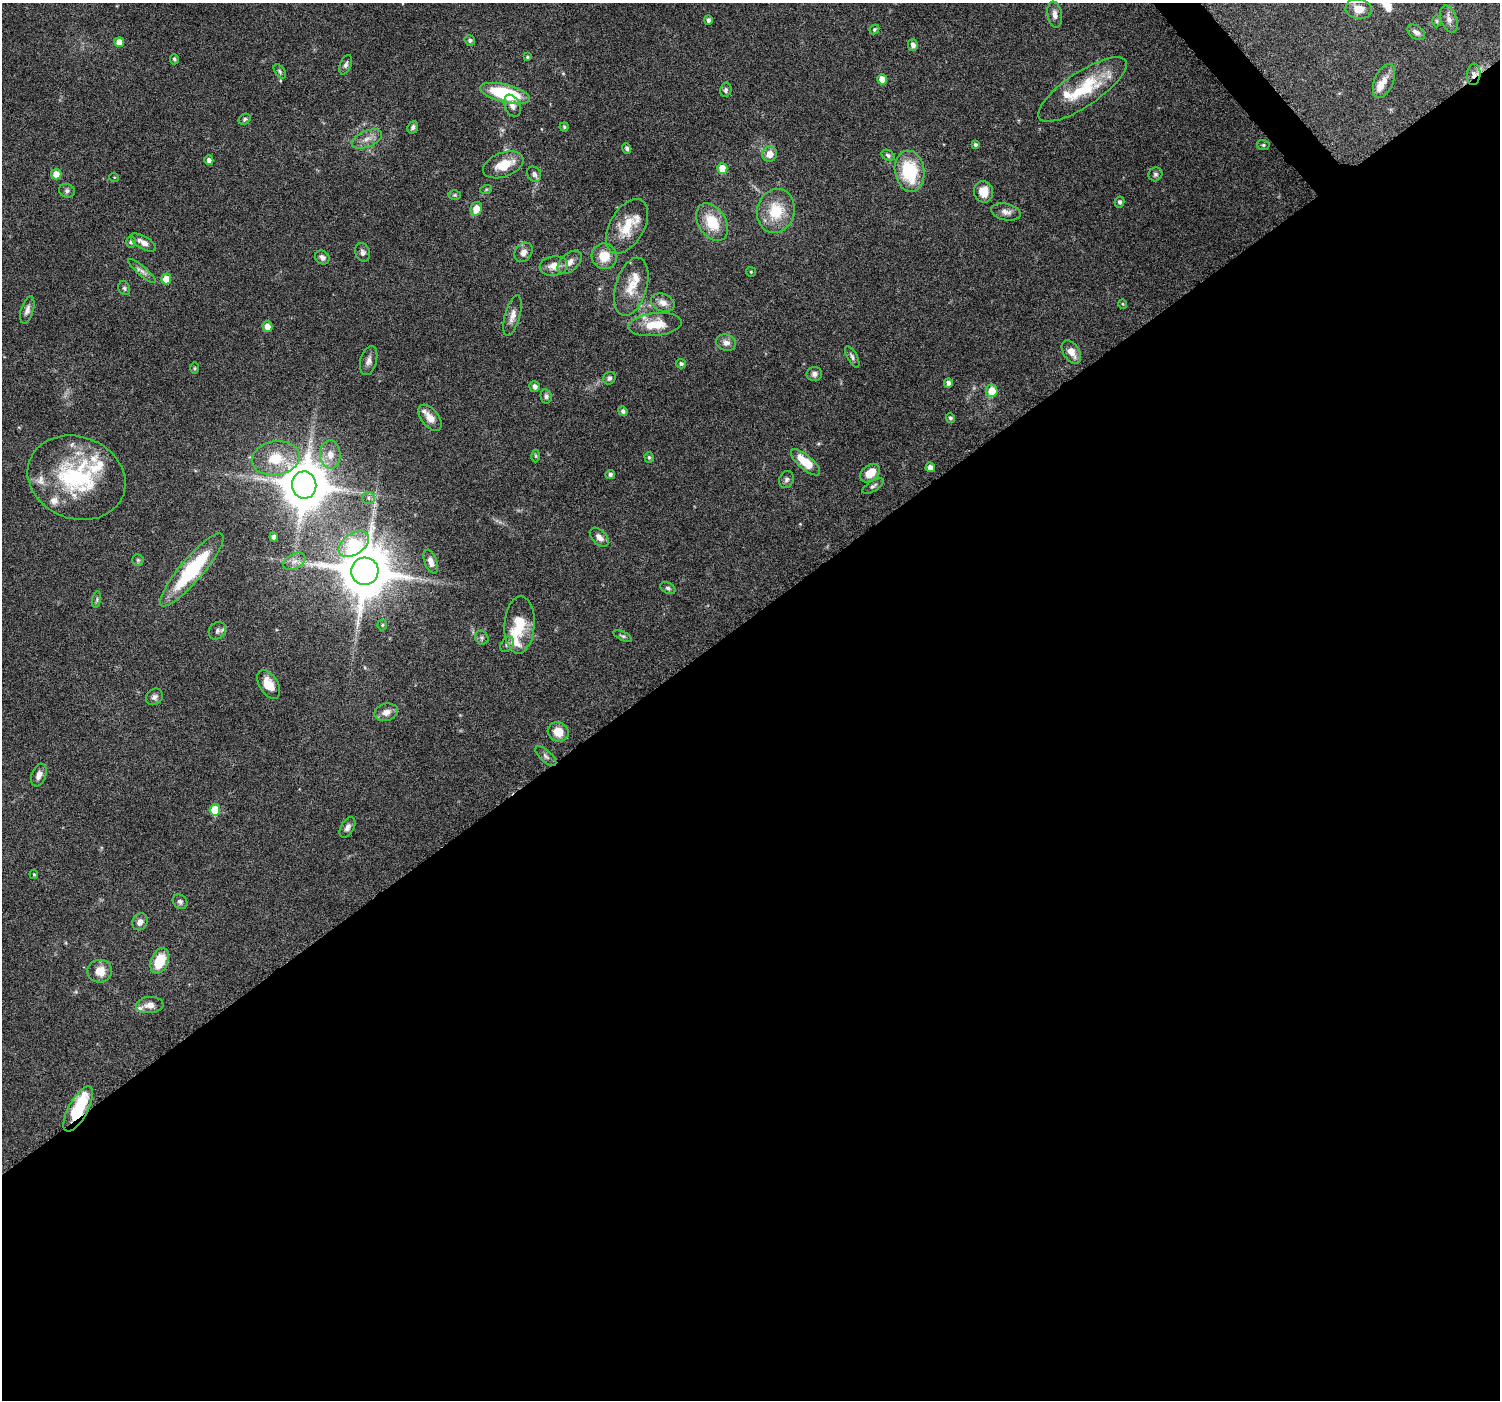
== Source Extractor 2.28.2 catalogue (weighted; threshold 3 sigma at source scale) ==
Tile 15 of 4 x 4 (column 3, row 4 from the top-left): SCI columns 3012-4509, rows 220-1617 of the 6018 x 5967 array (HDU 1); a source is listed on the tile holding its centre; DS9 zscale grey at full resolution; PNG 1502 x 1402 px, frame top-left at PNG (2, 3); each listed source drawn as its Kron ellipse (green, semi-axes under 4 px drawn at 4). Shown black and unused: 56% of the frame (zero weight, under 6 of 12 exposures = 1% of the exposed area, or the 3 px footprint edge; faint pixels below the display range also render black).
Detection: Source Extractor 2.28.2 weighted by HDU 2 'WHT'; one run over the whole footprint, this tile lists its part. Background 0.0622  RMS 0.0027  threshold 0.011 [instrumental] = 3 sigma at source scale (4.09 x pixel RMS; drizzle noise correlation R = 1.36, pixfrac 0.8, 0.0396/0.0396 arcsec/px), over >= 5 px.
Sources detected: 138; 12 inside a brighter listed object's ellipse — not listed separately; the other 126 listed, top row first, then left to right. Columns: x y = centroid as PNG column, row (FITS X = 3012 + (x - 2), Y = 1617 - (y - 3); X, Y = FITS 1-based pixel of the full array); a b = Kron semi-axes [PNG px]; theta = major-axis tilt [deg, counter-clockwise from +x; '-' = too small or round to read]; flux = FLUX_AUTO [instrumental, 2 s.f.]
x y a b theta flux
1359 9 13 10 -7 3
1055 15 13 7 -82 1.5
1449 19 14 8 -71 1.5
708 20 4 4 - 0.68
1437 21 6 4 -90 0.33
874 29 5 4 - 0.47
1416 32 10 6 -35 1.1
470 40 5 5 - 0.62
119 42 5 5 - 2.9
913 45 6 5 - 1
527 57 4 4 - 0.29
174 59 5 4 - 0.46
346 65 10 5 68 0.76
280 71 8 4 -54 0.48
1474 74 11 6 83 1.2
882 79 5 5 - 3.3
1384 81 18 9 66 2.3
1082 89 52 17 34 13
726 90 7 5 76 0.66
505 93 25 9 -14 18
512 106 11 7 -65 1.3
245 119 6 5 - 0.45
413 127 6 5 - 0.64
564 127 4 4 - 0.31
367 139 16 8 22 2
975 144 4 4 - 0.54
1263 145 6 5 - 0.41
627 148 5 4 - 0.54
770 154 7 7 - 2.4
888 155 7 5 -31 0.51
209 160 5 4 - 1.2
503 165 21 12 21 4.8
722 168 5 5 - 4.6
910 171 21 14 -81 14
56 174 5 5 - 2.9
534 174 8 6 -58 0.81
1155 174 7 6 - 0.59
114 177 5 3 - 0.2
486 190 6 4 20 0.32
67 191 8 6 -25 0.65
983 192 11 9 -78 3.2
455 195 6 5 - 0.35
1120 202 5 5 - 0.63
476 209 7 5 67 3.6
776 211 22 19 77 8.5
1006 212 15 8 -11 1.5
712 222 20 13 -57 7.2
627 226 30 17 60 7.1
131 242 5 5 - 0.41
143 242 14 6 -31 1.8
363 252 9 7 -71 0.87
523 252 10 8 55 1.5
604 256 13 12 - 4.5
322 257 7 6 - 0.94
569 262 14 8 44 1.8
554 266 14 9 8 2.5
142 271 18 4 -41 1.1
751 272 5 4 - 0.28
166 279 5 5 - 4.1
631 287 30 15 74 5.3
124 288 7 5 -62 0.5
663 303 12 8 -23 1.9
1123 304 5 3 - 0.22
27 310 14 6 73 1.2
512 316 21 7 74 1.8
655 325 27 11 6 5.7
267 327 5 5 - 2.2
726 343 10 8 -19 1.4
1071 352 13 8 -57 2.3
852 357 12 5 -61 0.74
369 361 15 8 76 1.3
681 364 5 4 - 0.6
195 368 5 3 - 0.26
814 374 8 7 - 0.83
609 378 6 6 - 0.66
948 383 5 4 - 0.91
535 386 5 5 - 1.2
992 391 6 5 - 4
546 396 7 5 -77 0.59
623 411 5 4 - 0.64
430 418 15 8 -52 2.5
950 418 5 4 - 0.46
330 454 14 10 -88 2.7
536 456 6 4 -89 0.35
649 457 5 4 - 0.43
276 458 24 17 9 7.2
806 462 18 7 -41 6.3
930 467 5 4 - 1.2
870 473 11 7 39 4.1
610 474 4 4 - 0.69
76 478 50 41 -21 28
786 479 9 7 63 0.75
304 485 14 12 -82 1100
873 486 12 5 31 0.71
369 498 6 6 - 0.66
274 537 4 4 - 1.2
599 537 11 7 -45 1.5
354 544 17 10 35 23
138 560 6 5 - 0.42
294 561 12 7 30 1.5
431 561 12 6 -69 1.7
192 570 47 11 50 21
365 571 14 13 - 1500
668 588 8 5 -29 0.51
97 600 8 4 82 0.46
382 625 5 5 - 0.35
519 625 29 15 86 7.1
217 631 9 8 - 0.87
623 636 10 4 -27 0.51
482 638 7 6 - 0.53
507 644 8 6 56 0.63
269 684 16 9 -58 3.8
154 697 9 7 40 0.91
386 712 12 8 15 1.9
558 732 11 9 -25 3.5
546 756 13 5 -42 0.8
39 775 12 7 70 1.5
215 810 5 5 - 7
347 827 11 6 60 1
34 874 4 4 - 0.3
180 902 8 6 -42 0.67
140 922 9 7 58 1.2
160 961 13 8 68 6.5
100 971 12 11 - 3.2
150 1005 14 8 3 1.7
78 1109 25 9 61 12
Overlapping masked pixels (flux is a lower limit): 2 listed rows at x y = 1474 74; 78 1109